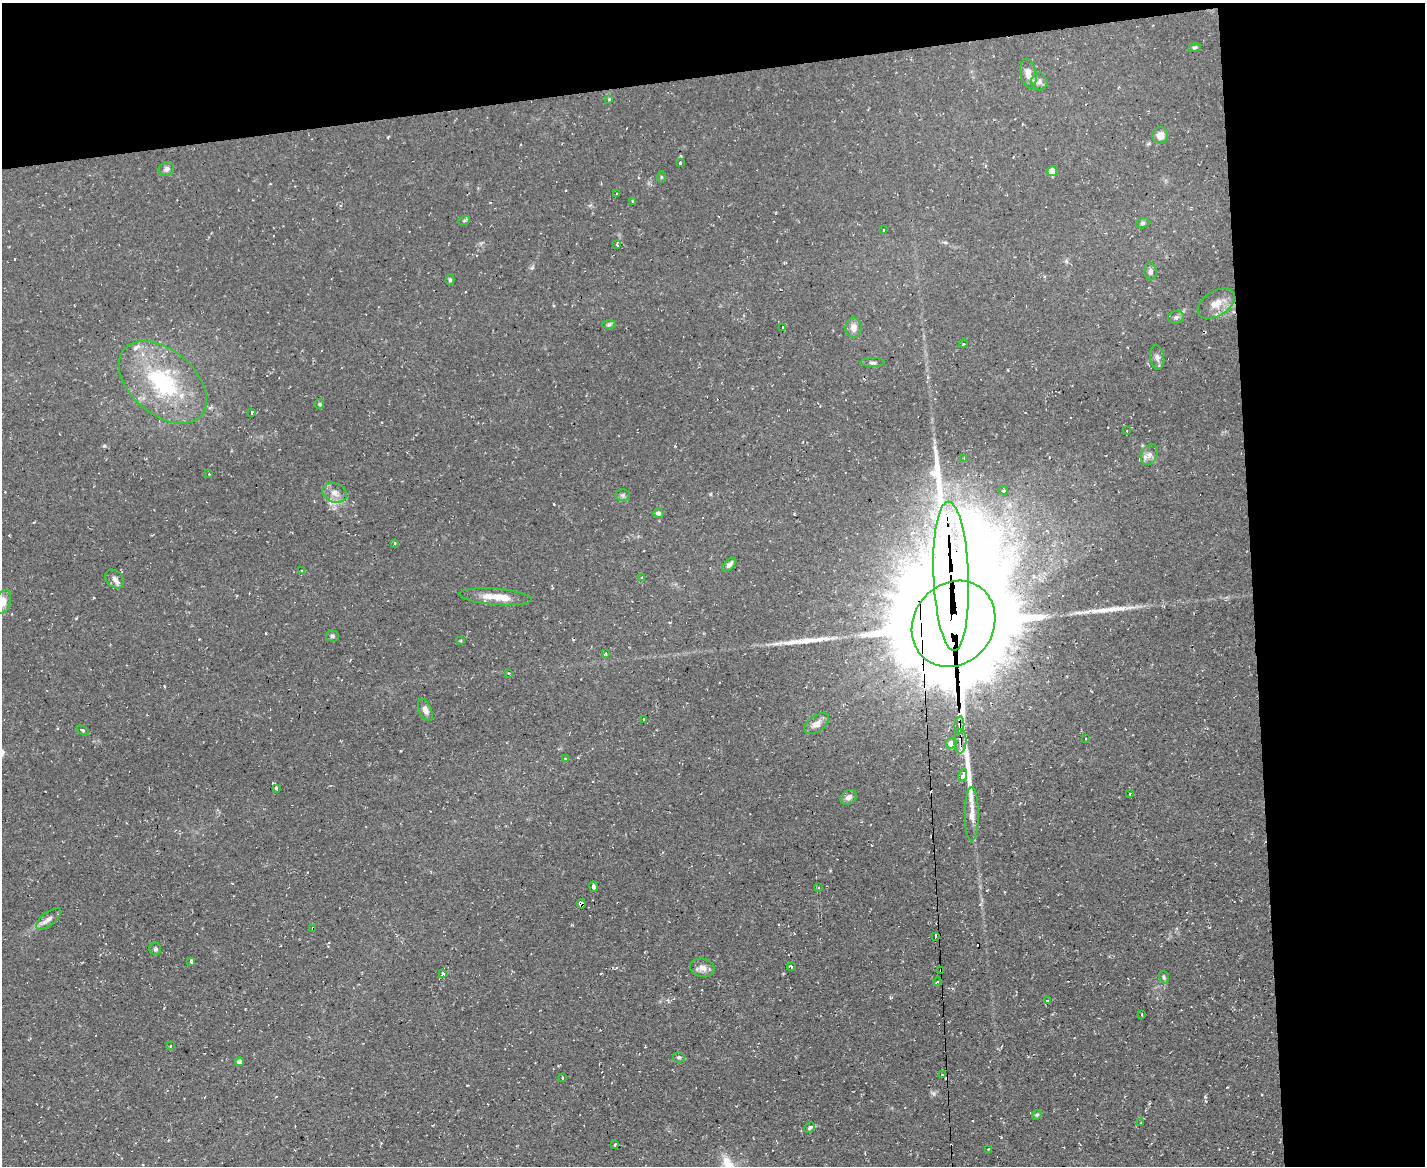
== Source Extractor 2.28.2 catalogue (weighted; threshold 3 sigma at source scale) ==
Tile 3 of 3 x 4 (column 3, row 1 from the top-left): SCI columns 2971-4393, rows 3493-4656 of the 4627 x 4656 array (HDU 1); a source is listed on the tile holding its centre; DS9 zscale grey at full resolution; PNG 1427 x 1168 px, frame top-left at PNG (2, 3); each listed source drawn as its Kron ellipse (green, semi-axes under 4 px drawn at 4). Shown black and unused: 19% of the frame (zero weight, under 2 of 3 exposures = <1% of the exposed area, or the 3 px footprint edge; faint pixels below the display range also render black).
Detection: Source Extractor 2.28.2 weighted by HDU 2 'WHT'; one run over the whole footprint, this tile lists its part. Background 0.0853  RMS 0.0072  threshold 0.0326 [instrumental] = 3 sigma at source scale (4.5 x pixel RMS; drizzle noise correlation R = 1.50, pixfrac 1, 0.05/0.05 arcsec/px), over >= 5 px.
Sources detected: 107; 1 inside a brighter object's white glare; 9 cosmic-ray / hot-pixel residue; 4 long thin detections or spike segments (spike, bleed or trail) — neither listed nor drawn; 4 inside a brighter listed object's ellipse — not listed separately; the other 89 listed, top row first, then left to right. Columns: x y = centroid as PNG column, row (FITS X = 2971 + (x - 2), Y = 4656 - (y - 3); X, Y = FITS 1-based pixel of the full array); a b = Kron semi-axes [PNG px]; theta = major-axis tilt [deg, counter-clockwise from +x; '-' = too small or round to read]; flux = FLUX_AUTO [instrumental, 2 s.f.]
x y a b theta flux
1194 48 6 4 6 1.1
1028 73 15 7 -79 5.9
1039 82 8 8 - 2.5
609 99 3 3 - 2.1
1160 135 8 7 - 5.7
680 163 3 3 - 3.8
167 169 8 6 31 2.6
1052 171 5 5 - 9.4
661 177 6 4 90 0.74
617 194 3 3 - 2.2
632 202 3 3 - 2.4
464 221 6 4 19 0.95
1143 223 7 5 15 1.4
883 230 3 2 - 0.47
617 245 3 3 - 2.1
1150 271 9 6 -86 2.1
450 280 5 4 - 0.96
1216 304 20 12 33 9.1
1176 317 8 6 12 1.9
609 325 7 4 2 1.2
783 328 3 3 - 2.1
853 328 10 8 86 4.9
964 344 4 4 - 0.76
1157 357 12 7 -81 2.7
873 363 12 4 0 1.7
163 382 51 32 -41 77
319 404 5 4 - 0.92
252 412 3 3 - 1.4
1127 431 3 2 - 0.75
1149 455 11 7 64 3.8
964 458 3 3 - 0.53
209 474 3 3 - 0.64
1003 490 5 4 - 1.5
335 493 12 9 -18 5.4
623 495 7 6 - 1.6
658 513 5 4 - 2.5
395 543 3 2 - 1.5
729 565 8 5 42 2.8
301 571 3 3 - 1.1
951 576 74 17 -88 2800
642 577 3 3 - 1.4
114 579 10 8 -49 3.2
496 597 36 8 -4 12
3 602 12 8 71 6.3
954 624 45 39 51 23000
332 636 6 5 - 1.3
461 641 4 2 - 0.63
606 653 4 3 - 0.81
509 673 3 3 - 0.6
425 710 12 6 -66 3.3
643 719 3 3 - 2
817 724 14 8 34 5.7
959 725 9 5 84 3.7
83 730 6 3 -37 1.4
1086 738 3 3 - 0.58
960 741 12 6 89 6.4
951 743 5 5 - 5.3
565 758 2 2 - 0.61
963 775 7 4 78 26
276 788 4 3 - 2.3
1130 794 3 2 - 0.7
849 797 9 6 34 3.4
972 814 27 7 -90 7.3
594 887 5 3 - 9.4
818 887 3 2 - 1.2
581 904 5 3 - 8
49 919 15 6 38 3.9
313 928 3 3 - 1.7
935 936 4 3 - 2.5
155 949 6 6 - 1.3
191 961 4 3 - 2.7
791 966 4 3 - 0.81
702 968 12 9 -12 4.3
941 970 3 2 - 1
443 974 4 3 - 4
1164 977 6 4 -71 1.1
937 982 4 3 - 0.83
1047 1000 4 3 - 1
1142 1014 3 3 - 1.2
170 1046 3 3 - 1.6
679 1057 6 5 - 1.2
239 1062 4 4 - 4.1
942 1075 3 3 - 0.57
562 1078 3 3 - 1.7
1037 1115 5 4 - 1.1
1141 1123 3 3 - 0.64
810 1127 6 4 45 1.5
615 1145 3 2 - 0.86
988 1149 2 2 - 0.55
Overlapping masked pixels (flux is a lower limit): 7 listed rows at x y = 951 576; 954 624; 959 725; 960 741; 581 904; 313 928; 941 970
Isophote crosses this tile's border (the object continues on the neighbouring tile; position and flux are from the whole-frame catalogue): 1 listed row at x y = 3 602